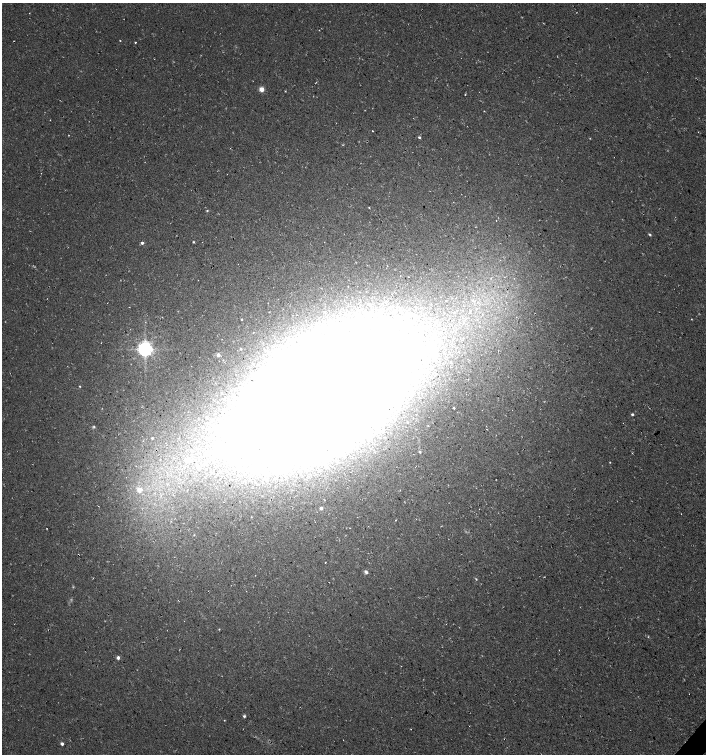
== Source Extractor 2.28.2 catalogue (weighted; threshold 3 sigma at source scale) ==
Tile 6 of 4 x 4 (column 2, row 2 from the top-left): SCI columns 1643-3050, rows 3009-4512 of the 6032 x 6030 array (HDU 1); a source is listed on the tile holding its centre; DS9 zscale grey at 2 x 2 block average (1 PNG px = mean of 2 x 2 image px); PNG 708 x 756 px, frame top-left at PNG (2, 3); no overlay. Shown black and unused: <1% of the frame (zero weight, under 3 of 4 exposures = <1% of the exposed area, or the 3 px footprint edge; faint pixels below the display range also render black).
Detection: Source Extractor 2.28.2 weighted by HDU 2 'WHT'; one run over the whole footprint, this tile lists its part. Background 0.00754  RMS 0.0039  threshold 0.0178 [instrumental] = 3 sigma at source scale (4.5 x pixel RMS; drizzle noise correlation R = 1.50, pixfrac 1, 0.0396/0.0396 arcsec/px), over >= 5 px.
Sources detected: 56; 7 too faint to see at this stretch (2 x 2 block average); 4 inside a brighter object's white glare — not listed; the other 45 listed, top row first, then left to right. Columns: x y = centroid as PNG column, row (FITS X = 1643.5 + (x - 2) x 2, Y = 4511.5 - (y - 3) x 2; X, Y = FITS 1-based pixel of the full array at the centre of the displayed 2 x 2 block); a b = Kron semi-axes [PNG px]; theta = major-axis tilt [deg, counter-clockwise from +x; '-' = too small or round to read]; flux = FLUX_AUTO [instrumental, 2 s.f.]
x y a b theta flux
135 42 3 2 - 0.61
261 89 3 2 - 19
285 91 3 2 - 0.51
484 111 3 2 - 0.38
50 120 2 2 - 0.3
373 131 2 2 - 0.52
698 132 2 2 - 0.32
419 137 3 3 - 1.3
369 208 2 2 - 0.54
207 211 3 3 - 0.79
650 234 3 3 - 1.1
193 242 2 2 - 0.83
142 243 3 3 - 2.2
269 312 2 2 - 0.33
242 319 2 2 - 0.64
691 319 2 2 - 0.46
145 349 4 4 - 480
241 349 3 2 - 0.75
269 352 3 3 - 1.3
218 355 2 2 - 7.9
451 362 3 2 - 0.59
80 386 2 2 - 0.58
325 392 66 32 35 4000
632 414 3 3 - 1.3
407 422 3 2 - 0.71
94 427 4 3 - 1.1
214 429 4 3 - 2.3
382 432 3 3 - 1.2
152 438 2 2 - 0.81
420 452 3 3 - 1
188 460 4 3 - 6.4
206 463 4 4 - 1.6
197 466 5 3 - 1.6
140 490 4 4 - 6.8
321 508 3 3 - 2.8
251 517 2 2 - 0.47
350 528 2 2 - 0.35
366 572 5 4 - 2.4
476 579 3 2 - 0.64
219 629 3 2 - 0.52
559 650 2 2 - 0.36
118 657 2 2 - 5
244 716 3 3 - 1.6
411 729 2 2 - 0.33
62 744 2 2 - 3.7
Diffuse or blended objects may show on this block-average render without a row.